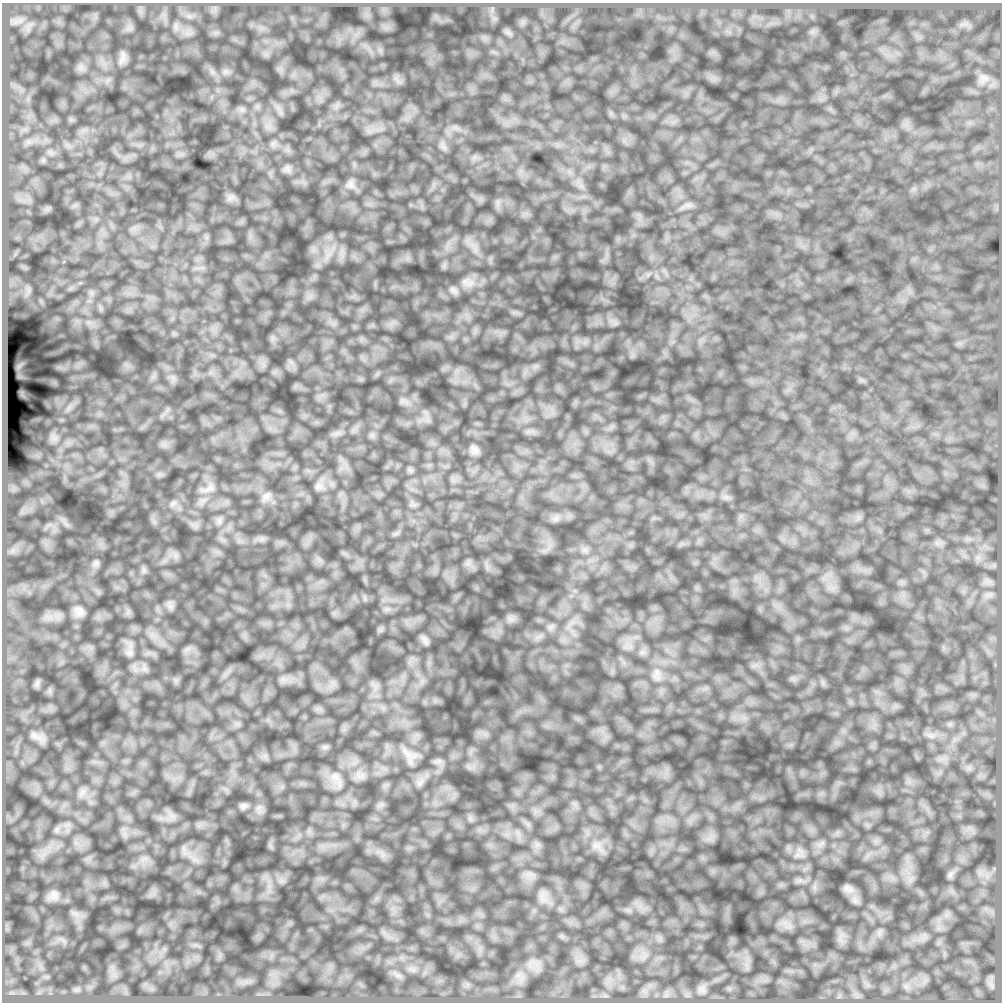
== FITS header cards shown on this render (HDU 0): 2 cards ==
NAXIS1  =                 1000 /
NAXIS2  =                 1000 /

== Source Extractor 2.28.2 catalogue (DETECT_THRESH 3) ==
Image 1000 x 1000 px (HDU 0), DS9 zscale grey, 1 PNG px = 1 image px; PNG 1004 x 1004 px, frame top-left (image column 1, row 1000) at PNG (2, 3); no overlay
Background 3570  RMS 150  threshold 438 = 3 sigma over >= 5 px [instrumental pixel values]
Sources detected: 61; all 61 listed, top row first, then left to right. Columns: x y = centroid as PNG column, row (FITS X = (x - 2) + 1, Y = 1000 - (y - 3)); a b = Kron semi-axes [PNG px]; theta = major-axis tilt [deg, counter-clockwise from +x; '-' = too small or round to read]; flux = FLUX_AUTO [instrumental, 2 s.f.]
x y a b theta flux
176 26 9 5 90 34000
508 33 7 4 18 26000
122 58 19 7 78 57000
984 78 15 9 -4 78000
443 147 10 7 -49 43000
287 169 12 6 -62 39000
350 184 14 13 - 76000
688 205 13 6 -6 51000
468 282 21 13 -11 130000
28 290 9 5 -90 37000
454 290 13 8 -39 45000
19 366 8 5 45 24000
402 401 7 4 71 25000
55 438 10 5 -8 38000
474 449 13 8 -45 53000
411 470 7 4 19 25000
319 486 14 10 15 78000
208 489 26 10 24 120000
266 496 14 10 36 74000
173 503 12 7 32 52000
414 505 8 4 18 29000
556 518 9 6 17 46000
219 521 12 8 -85 56000
261 539 8 5 90 25000
175 555 8 4 -72 34000
96 563 10 8 37 36000
144 570 10 6 -72 31000
170 605 14 8 -69 45000
79 611 13 11 -42 78000
511 619 12 6 -43 40000
551 627 9 6 20 38000
425 640 12 6 -56 49000
129 653 13 10 -7 64000
144 669 9 7 -44 49000
657 674 21 12 -86 140000
37 683 12 5 64 25000
931 736 8 6 11 39000
36 737 23 8 -28 77000
407 754 34 11 -24 150000
359 776 11 8 -34 66000
337 779 29 12 -59 170000
420 783 16 7 52 68000
82 793 15 6 51 52000
243 806 10 8 11 38000
57 829 10 6 72 34000
597 845 15 10 -20 110000
184 850 17 4 -76 36000
797 855 8 4 18 34000
143 859 12 4 32 40000
950 875 12 6 70 38000
848 889 17 9 -24 60000
54 896 13 12 - 77000
542 896 16 9 -87 82000
533 962 9 4 -53 44000
398 975 13 5 -19 42000
518 975 9 7 20 58000
991 985 12 4 -58 39000
77 989 9 6 6 31000
701 990 12 11 - 62000
11 993 9 4 -5 25000
666 995 7 4 72 26000